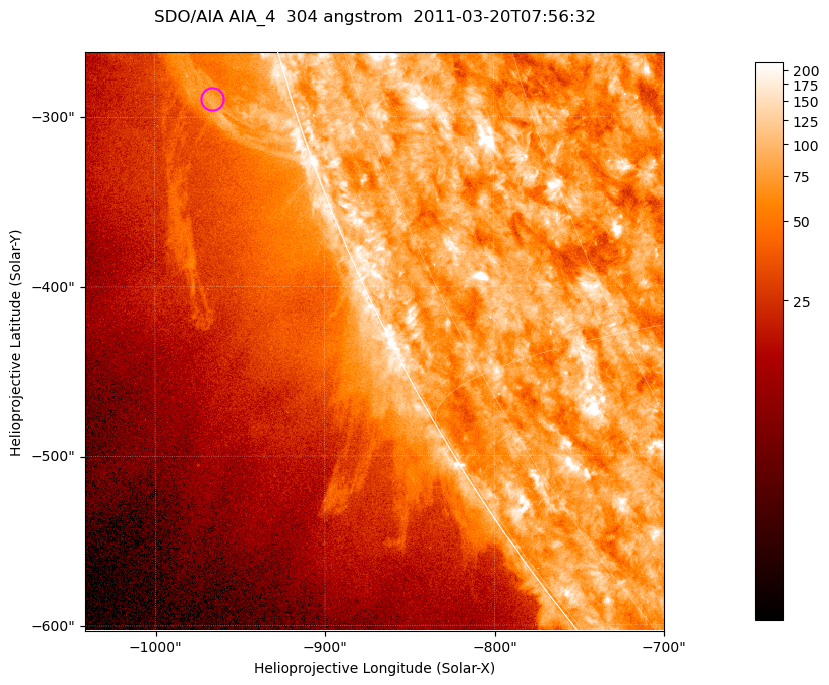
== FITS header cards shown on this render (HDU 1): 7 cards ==
TELESCOP= 'SDO/AIA '           / For AIA: SDO/AIA
INSTRUME= 'AIA_4   '           / For AIA: AIA_ATA1, AIA_ATA2, AIA_ATA3 or AIA_AT
WAVELNTH=                  304 / [angstrom] Wavelength
WAVEUNIT= 'angstrom'           / Wavelength unit: angstrom
DATE-OBS= '2011-03-20T07:56:32.123' / [ISO] Date when observation started; ISO 8
CTYPE1  = 'HPLN-TAN'           / CTYPE1; Typically HPLN
CTYPE2  = 'HPLT-TAN'           / CTYPE2; Typically HPLT

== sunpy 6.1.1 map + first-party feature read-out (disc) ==
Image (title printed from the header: SDO/AIA AIA_4  304 angstrom  2011-03-20T07:56:32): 569 x 569 px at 0.6 arcsec/px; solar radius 964 arcsec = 1605 px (partial field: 1.8% of the solar disc is inside the frame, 45% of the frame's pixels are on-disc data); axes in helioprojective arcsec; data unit not stated in the header (colour bar unlabelled)
Orientation: roll -0.132 deg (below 1 deg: not rotated)
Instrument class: DISC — disc imager (sunpy class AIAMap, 304 A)
Bright regions (active regions / flare kernels): reference = the on-disc median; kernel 5 px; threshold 5 sigma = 128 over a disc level ~79.2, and >= 1.15x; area >= 323 px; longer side >= 7 px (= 4.2 arcsec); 0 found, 0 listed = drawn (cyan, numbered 1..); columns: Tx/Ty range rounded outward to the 2 arcsec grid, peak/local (2 s.f.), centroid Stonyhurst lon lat
Off-limb structures (1.02-1.3 R_sun): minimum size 161 px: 2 found; the strongest spans PA ~105..110 deg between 1.02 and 1.07 R_sun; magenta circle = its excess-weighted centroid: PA ~105 deg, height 1.05 R_sun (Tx ~-966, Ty ~-290 arcsec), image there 2.2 x the reference